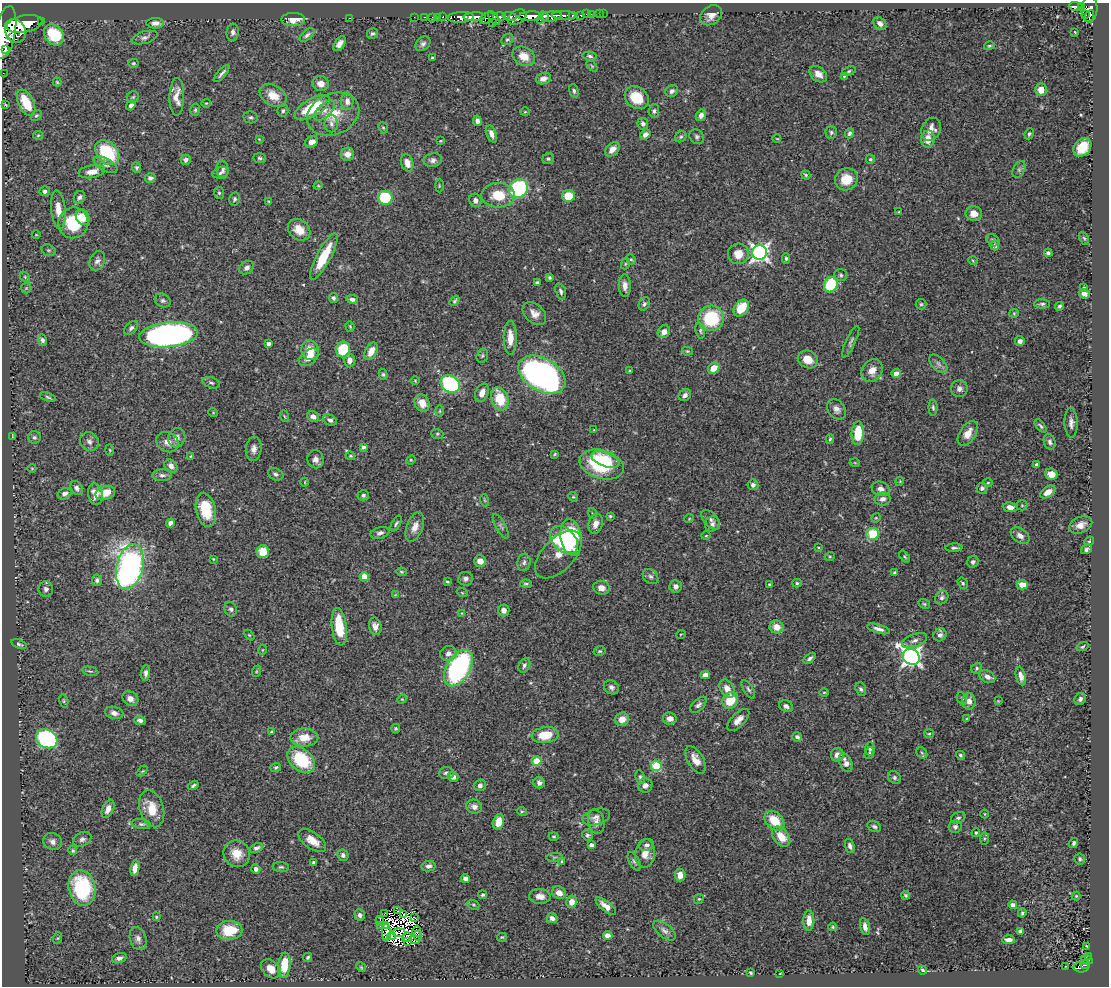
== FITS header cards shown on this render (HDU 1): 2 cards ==
NAXIS1  =                 1107
NAXIS2  =                  984

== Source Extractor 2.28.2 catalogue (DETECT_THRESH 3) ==
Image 1107 x 984 px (HDU 1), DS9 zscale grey, 1 PNG px = 1 image px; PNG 1111 x 988 px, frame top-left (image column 1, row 984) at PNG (2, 3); each listed source drawn as its Kron ellipse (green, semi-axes under 4 px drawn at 4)
Background 0.629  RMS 0.024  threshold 0.0725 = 3 sigma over >= 5 px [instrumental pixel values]
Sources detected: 498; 12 with non-positive FLUX_AUTO (blend fragments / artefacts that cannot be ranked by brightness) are neither listed nor drawn; the other 486 listed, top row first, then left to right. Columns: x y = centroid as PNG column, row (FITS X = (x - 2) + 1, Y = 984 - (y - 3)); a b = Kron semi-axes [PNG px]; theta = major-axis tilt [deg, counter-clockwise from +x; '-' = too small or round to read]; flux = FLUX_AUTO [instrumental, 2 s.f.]
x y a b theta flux
1076 6 7 3 -3 150
1081 7 3 3 - 160
1089 9 13 8 87 760
586 14 2 2 - 7.4
591 14 2 2 - 10
599 14 2 2 - 5.5
603 14 2 2 - 5.8
564 15 12 4 -2 210
572 15 3 3 - 100
581 15 3 3 - 39
711 15 12 9 35 13
1085 15 3 3 - 82
509 16 7 3 -8 300
530 16 11 5 3 1700
544 16 5 3 - 410
551 16 10 5 8 1300
1089 16 6 3 64 200
414 17 2 2 - 12
425 17 2 2 - 10
432 17 2 2 - 12
438 17 2 2 - 14
443 17 3 3 - 42
461 17 13 5 3 1400
475 17 11 4 3 1400
500 17 6 4 2 440
517 17 10 7 28 670
350 18 3 2 - 24
487 18 7 5 24 250
494 18 7 3 -52 200
293 19 12 6 1 19
540 20 2 2 - 130
41 21 3 3 - 94
155 23 9 5 0 8.3
492 23 2 2 - 37
24 24 18 8 12 3900
880 24 7 5 -45 6.7
15 31 12 10 -59 2200
5 32 27 10 79 2800
233 32 9 6 82 5.2
1075 32 3 2 - 1.2
372 33 5 5 - 3.2
54 35 11 9 -51 67
307 35 9 4 41 4.3
145 37 13 6 16 6.1
507 39 6 5 - 2.8
340 44 8 5 56 8.9
423 44 8 6 43 5.2
989 46 5 3 - 2.3
5 50 3 2 - 670
524 56 12 9 -27 21
590 56 7 4 -9 3.9
432 58 3 3 - 3.2
133 63 5 4 - 1.9
592 66 6 4 -45 1.9
849 71 7 4 22 2.7
3 73 2 2 - 8.1
222 74 11 3 48 4.5
818 74 10 7 -40 13
844 76 4 4 - 1.9
543 79 7 5 17 9.1
57 82 4 4 - 1.9
321 84 8 7 - 12
1041 90 6 6 - 18
574 91 7 4 -75 3.5
672 91 7 5 39 5.1
273 95 14 10 -33 25
133 97 6 6 - 2.9
177 97 19 7 88 17
637 98 13 10 -39 40
347 101 9 6 -89 9.8
26 103 14 7 -64 48
206 103 5 4 - 1.7
5 104 4 2 - 1.7
131 105 5 4 - 5.4
312 108 20 8 31 70
195 110 6 4 76 2.6
325 110 13 6 43 8.7
283 111 6 5 - 3.6
654 111 7 5 83 3.6
525 112 4 4 - 1.6
333 114 27 20 23 48
36 115 6 4 46 2.3
701 115 6 5 - 7.4
251 117 7 6 - 3.6
477 121 5 4 - 5.9
331 124 8 7 - 5.9
643 124 5 5 - 4.5
383 128 6 4 -67 2.2
931 129 12 9 64 13
831 132 6 6 - 3.3
849 133 5 4 - 3.8
491 134 9 5 -68 9.1
1029 134 5 4 - 2.6
38 135 5 4 - 2
645 135 5 4 - 6.3
681 137 6 5 - 2.8
697 137 8 6 -49 4.3
259 139 4 3 - 1.2
777 139 4 2 - 1.2
928 139 8 7 - 19
441 141 4 3 - 1.7
312 142 6 5 - 10
1082 147 10 8 49 37
612 149 8 5 44 12
107 153 14 10 -48 100
347 154 7 6 - 12
259 158 6 5 - 2.8
548 159 6 5 - 2.9
870 159 5 4 - 2.2
186 160 5 5 - 5.1
433 160 9 7 10 6.1
407 163 9 6 -72 13
105 165 13 6 -29 6.7
136 168 5 4 - 3.1
223 169 9 6 -82 4.6
1019 170 9 6 64 4.9
92 172 13 6 9 15
221 173 8 5 20 4.3
806 175 5 3 - 1.9
150 178 5 4 - 4.9
846 179 12 11 - 30
318 186 5 3 - 1.4
439 186 7 3 -90 1.7
518 189 10 9 - 140
45 191 5 5 - 5.5
219 193 6 5 - 2.6
498 195 17 12 1 39
568 196 6 6 - 38
79 197 7 5 59 4.9
385 198 7 7 - 82
234 199 6 5 - 3.6
475 200 7 6 - 7.1
269 201 3 3 - 1.7
58 210 19 7 -85 22
899 212 3 2 - 1.6
974 214 8 7 - 16
83 217 8 6 -58 19
73 223 15 15 - 75
299 230 12 9 -40 24
36 235 4 3 - 1.2
1084 238 7 4 -62 2.8
993 240 7 5 -36 3.3
995 245 5 4 - 7.1
49 250 7 5 -19 3.2
760 252 7 7 - 590
1048 253 4 3 - 3.7
738 254 10 10 - 19
324 256 26 7 62 52
786 258 5 4 - 2.6
631 259 5 4 - 2.3
97 261 10 7 67 6.6
973 261 5 3 - 1.4
625 264 5 3 - 1.6
247 268 8 6 37 5.8
841 275 6 6 - 3.3
25 277 6 4 -47 2.4
549 277 4 3 - 2.9
537 282 4 3 - 2.7
831 285 8 6 66 87
625 286 11 6 -88 10
1084 287 4 3 - 1.6
26 288 5 5 - 2.3
561 291 8 5 -73 4.7
1084 294 5 4 - 9.2
333 298 5 4 - 3.3
352 299 6 4 -9 5.3
163 301 8 6 -30 4.2
455 301 6 3 53 2.2
644 304 7 5 62 3.9
921 304 5 5 - 2.7
1042 304 8 4 -3 3.7
1059 306 4 3 - 3
741 308 9 6 51 40
1014 313 5 4 - 1.9
534 314 13 9 -42 12
711 318 13 12 - 96
350 326 5 4 - 1.7
131 328 8 5 45 4.6
700 331 8 5 -81 3.1
664 332 7 5 52 9.5
168 335 29 12 6 610
510 338 17 6 -90 20
42 340 6 4 -72 3.9
1020 341 5 4 - 6
851 342 17 5 65 5.3
268 344 4 4 - 6.2
343 349 8 7 - 66
310 350 10 8 -78 24
371 351 9 6 61 18
687 351 5 4 - 2.2
482 356 7 5 74 3.1
309 357 11 7 40 14
808 359 10 8 -25 23
349 360 7 5 88 10
938 364 11 6 -45 6.4
714 368 6 5 - 23
630 371 3 3 - 1.6
872 371 12 10 56 17
383 374 5 4 - 2.4
896 374 4 4 - 13
542 375 26 16 -30 580
415 381 5 3 - 1.4
211 383 9 5 -18 3.5
450 384 10 8 -33 240
959 389 8 8 - 6.8
482 393 9 6 67 12
685 395 7 5 40 5.4
48 397 8 4 -19 2.8
500 399 12 8 -71 54
422 403 9 7 -63 21
933 407 8 4 -88 3.1
836 409 11 8 -54 9
440 411 6 4 89 2
213 412 5 3 - 1.3
284 416 6 3 -70 2.1
313 416 6 5 - 7.9
330 420 7 5 -27 4.2
1071 423 15 6 -87 7.9
1041 426 8 3 -50 3.1
594 430 4 3 - 1.2
858 433 12 6 87 47
968 433 14 8 57 18
437 434 6 5 - 2.5
12 436 4 2 - 1
34 437 6 6 - 3.8
177 438 10 8 73 9.1
830 439 5 4 - 2.5
89 441 10 9 - 7.2
168 442 12 9 -28 13
1050 442 8 6 -74 5.7
363 447 4 4 - 4.8
254 449 12 8 85 9.5
110 450 5 3 - 1.6
554 454 4 3 - 1.7
191 456 4 3 - 1.2
350 456 5 3 - 1.8
316 459 9 8 - 9.2
605 459 15 7 -21 82
411 460 5 4 - 2
855 463 5 3 - 1.3
602 464 22 14 -16 100
1037 465 4 3 - 4.7
171 466 7 5 -43 6.9
32 468 4 3 - 1.2
276 474 8 5 -21 4.4
1051 474 6 5 - 15
162 475 10 6 0 5.2
900 481 4 3 - 1.1
305 482 4 2 - 1.1
988 483 5 3 - 1.6
753 485 5 5 - 6
77 488 7 5 -59 5.1
982 488 5 5 - 4.6
881 489 9 7 -21 8.4
1048 492 8 5 32 15
105 493 10 6 17 26
65 494 7 5 24 5.9
95 494 10 7 -79 16
363 495 6 5 - 3.3
573 497 5 4 - 2.1
883 499 8 6 13 8.1
484 500 6 3 -70 1.8
1022 505 5 5 - 2
1010 507 7 5 -8 9.8
206 510 17 10 -77 54
592 513 5 3 - 2
610 516 3 3 - 2.1
876 518 5 4 - 1.5
689 519 5 3 - 1.2
711 520 12 6 -47 5.8
170 523 4 4 - 7
396 523 8 4 60 3.2
596 524 10 7 77 12
712 524 8 7 - 5.1
1081 525 12 8 23 12
501 526 14 5 -62 4
415 527 15 8 70 14
380 533 10 5 16 5.7
873 534 6 6 - 60
706 536 4 3 - 1.5
1020 536 10 7 -36 9.6
571 537 18 10 -81 120
564 540 16 11 -44 120
1089 541 5 4 - 2
818 547 4 2 - 1.2
954 548 8 4 3 4.2
1086 549 6 4 32 5.1
263 552 6 6 - 32
558 555 29 16 46 20
830 556 5 3 - 1.5
905 557 7 4 -53 2.4
213 559 3 2 - 1.3
480 561 6 5 - 14
524 562 9 6 81 5.6
973 562 6 5 - 4.2
130 567 23 13 76 620
401 572 5 4 - 2
894 572 4 3 - 1.8
364 577 4 4 - 27
651 577 9 6 -42 5.1
466 579 7 6 - 5.5
97 580 5 5 - 4.4
447 582 4 3 - 2.1
797 583 5 4 - 2.7
963 583 6 5 - 2.7
526 584 5 3 - 3
769 584 3 3 - 1.9
1022 585 5 5 - 16
676 586 6 6 - 7.5
601 588 8 7 - 10
46 589 8 7 - 5.6
462 592 5 3 - 1.4
395 595 4 3 - 1.2
942 598 7 6 - 4.7
924 604 6 4 -22 2.5
231 609 7 6 - 4.2
504 610 6 6 - 9.5
462 613 4 4 - 1.3
375 626 9 6 -78 8.3
339 627 19 7 -83 54
776 627 7 6 - 16
878 629 12 4 -16 7.5
681 634 5 3 - 1.3
249 635 6 4 -44 2
940 635 7 6 - 5.5
914 641 13 6 21 8.4
19 644 8 4 -18 3
1082 647 6 4 19 2.3
262 650 5 3 - 1.4
600 651 6 4 13 2.5
448 653 8 7 - 8.8
911 657 9 7 -38 680
810 658 7 4 37 4.3
524 665 7 5 62 4.7
458 668 20 11 59 310
977 668 6 5 - 3.3
90 671 8 4 -11 2.6
257 671 6 4 70 2.1
146 673 8 4 85 5.4
705 675 5 4 - 11
1021 676 9 5 -77 11
987 677 8 5 -29 7.8
611 687 8 6 -34 5.8
727 689 10 6 -62 14
748 689 10 4 -58 4
861 689 7 5 -67 3.8
824 692 4 3 - 1.4
962 698 6 5 - 2.6
130 699 8 7 - 9.9
402 699 5 4 - 1.9
1080 699 6 5 - 5.7
730 700 9 7 56 43
64 701 6 4 -75 2.6
969 701 8 6 -88 10
998 701 4 4 - 1.3
698 705 10 5 44 4.9
786 706 7 5 -28 5.8
114 713 9 6 -13 7.3
670 718 7 6 - 9
967 718 4 2 - 1.3
622 719 7 6 - 18
140 720 6 4 -20 5.7
738 720 14 6 45 13
396 728 4 4 - 2.1
271 732 4 4 - 1.8
929 734 5 4 - 2
545 735 14 8 7 43
797 737 5 4 - 5.3
304 738 14 9 0 25
47 739 11 9 -30 240
870 749 7 5 86 3.4
869 753 6 4 68 2.8
922 753 6 4 -42 3.1
837 755 7 6 - 8.5
960 755 4 3 - 2.4
301 760 15 11 -40 91
695 760 15 8 -60 19
537 761 5 4 - 60
846 763 10 6 -67 11
656 766 5 5 - 110
276 767 5 4 - 2.6
142 771 6 4 43 1.9
446 773 7 6 - 4.6
453 777 5 5 - 7
640 777 7 4 -81 3.1
894 778 7 5 -47 3.8
539 783 5 5 - 6
193 785 6 3 34 3.3
480 785 6 5 - 5.2
645 785 7 7 - 7
474 807 8 7 - 8.1
108 809 10 5 67 11
152 809 19 12 -74 36
522 811 5 4 - 2
985 814 4 3 - 1.2
596 817 14 8 15 8.8
958 818 7 5 25 3.7
774 821 11 8 -44 42
498 822 8 5 74 20
596 822 12 8 -79 9.5
141 824 10 5 -9 4
874 826 7 5 -31 4
955 827 7 6 - 5.6
976 833 4 4 - 1.8
587 835 5 5 - 3.9
554 836 5 3 - 2.1
781 837 11 7 -52 27
82 839 9 7 28 5.5
984 839 6 3 89 2.1
312 840 16 8 -35 21
53 841 9 8 - 8.4
1074 843 5 4 - 3.3
591 845 4 4 - 7
646 845 7 6 - 5.1
850 846 7 4 -71 5.1
256 848 7 4 21 5.5
73 850 5 4 - 2.5
237 854 14 12 -49 24
645 854 14 10 84 15
343 855 6 5 - 5
554 857 8 3 5 2.2
1080 859 6 5 - 3.5
562 861 4 3 - 1.8
634 861 10 5 -63 3.9
314 862 3 3 - 2.9
428 866 7 5 13 5.7
281 867 8 5 -6 3.3
135 868 8 4 81 12
256 869 5 4 - 6.5
680 875 6 5 - 16
465 879 4 4 - 6.4
82 888 18 13 -77 120
559 893 7 6 - 13
483 895 4 4 - 2.5
906 895 4 4 - 2.7
540 896 10 7 -3 11
1076 896 4 4 - 1.8
699 899 5 4 - 2.2
571 902 6 5 - 14
473 905 6 4 -21 2.6
1013 905 4 4 - 6.1
606 906 12 5 -39 12
398 911 3 2 - 3.3
1022 913 4 3 - 2.8
384 914 3 2 - 1.1
404 914 4 2 - 5.1
360 915 6 5 - 5.1
156 917 3 3 - 2
415 918 3 2 - 1.5
552 918 5 5 - 6.9
380 921 5 2 - 2.4
809 921 10 5 90 15
386 925 4 2 - 1.1
381 926 3 3 - 0.097
865 926 9 4 -76 7.6
832 927 4 4 - 1.8
229 930 13 9 4 50
417 931 6 2 80 3.1
665 931 13 7 -38 7.3
1020 931 4 3 - 3.4
386 933 9 4 -88 1
399 933 6 2 -7 1.3
608 935 5 4 - 12
391 936 4 3 - 2.9
418 936 5 2 - 8.9
407 937 5 3 - 0.36
502 937 5 3 - 1.7
58 938 6 4 71 2
138 939 12 8 -73 8.2
415 940 5 2 - 3.1
1009 940 6 4 1 7.3
407 941 4 2 - 0.084
1087 946 3 2 - 1.3
1088 956 3 3 - 19
308 957 5 4 - 2.6
119 958 7 5 20 5.4
1087 960 6 3 -23 49
284 965 12 6 84 41
1085 965 5 4 - 76
1066 966 3 2 - 1.6
361 967 5 4 - 1.8
1081 967 7 5 -3 110
271 969 11 8 -42 20
923 970 5 3 - 1.9
751 973 3 2 - 1.7
780 973 3 2 - 0.86
At the frame edge (FLAGS 8, measured only in part): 2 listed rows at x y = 5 32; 3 73
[12 non-positive-flux detections neither listed nor drawn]